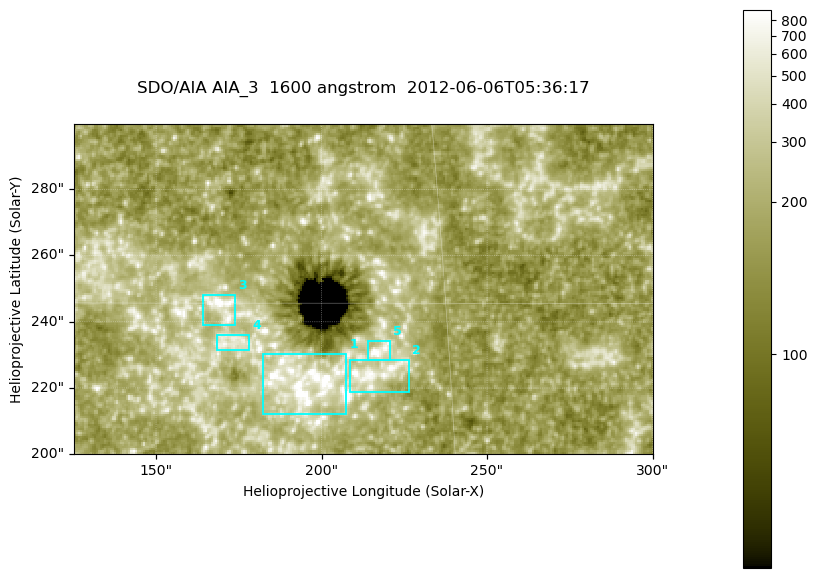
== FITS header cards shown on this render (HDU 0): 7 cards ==
TELESCOP= 'SDO/AIA '
INSTRUME= 'AIA_3   '
WAVELNTH=                 1600
WAVEUNIT= 'angstrom'
DATE-OBS= '2012-06-06T05:36:17.12'
CTYPE1  = 'HPLN-TAN'
CTYPE2  = 'HPLT-TAN'

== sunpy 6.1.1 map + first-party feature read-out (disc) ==
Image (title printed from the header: SDO/AIA AIA_3  1600 angstrom  2012-06-06T05:36:17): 287 x 164 px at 0.609 arcsec/px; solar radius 946 arcsec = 1552 px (partial field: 0.6% of the solar disc is inside the frame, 100% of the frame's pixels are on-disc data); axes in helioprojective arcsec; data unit not stated in the header (colour bar unlabelled)
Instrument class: DISC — disc imager (sunpy class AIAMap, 1600 A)
Bright regions (active regions / flare kernels): reference = the on-disc median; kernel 3 px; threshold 5 sigma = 319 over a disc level ~180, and >= 1.15x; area >= 47 px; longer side >= 3 px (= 1.8 arcsec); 5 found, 5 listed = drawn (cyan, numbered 1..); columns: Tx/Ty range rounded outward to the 2 arcsec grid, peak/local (2 s.f.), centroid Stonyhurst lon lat
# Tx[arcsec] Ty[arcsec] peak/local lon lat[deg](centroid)
1 182..208 212..232 9.6 +12 +14
2 208..226 218..230 5.2 +14 +14
3 164..174 238..248 7.1 +11 +15
4 168..178 230..236 3.6 +11 +14
5 214..222 228..234 5.4 +14 +14